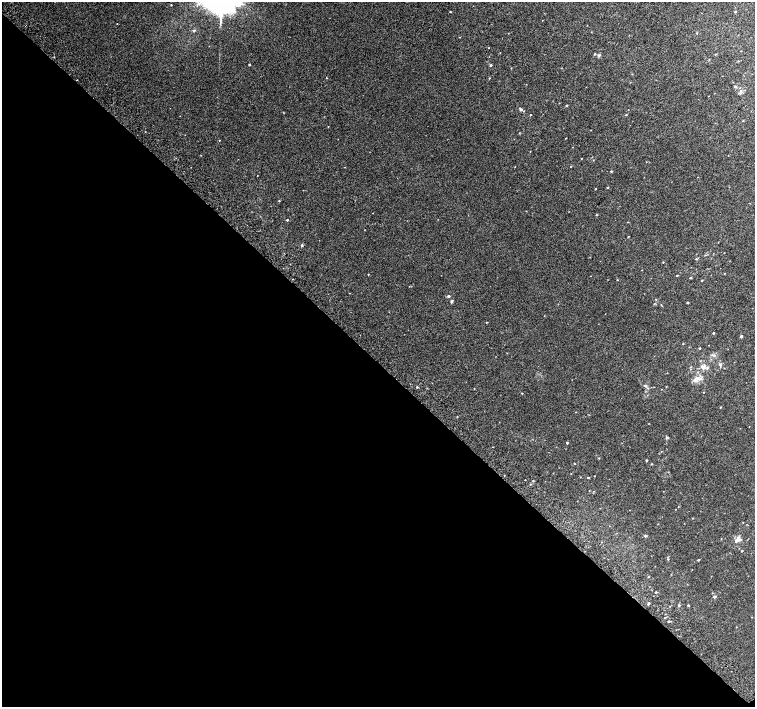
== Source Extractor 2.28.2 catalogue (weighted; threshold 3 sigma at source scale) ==
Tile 14 of 4 x 4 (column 2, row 4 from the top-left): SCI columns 1543-3048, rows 253-1661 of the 6091 x 6076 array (HDU 1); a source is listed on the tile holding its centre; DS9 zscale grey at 2 x 2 block average (1 PNG px = mean of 2 x 2 image px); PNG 757 x 709 px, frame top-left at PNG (2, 2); no overlay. Shown black and unused: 49% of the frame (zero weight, under 2 of 3 exposures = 2% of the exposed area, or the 3 px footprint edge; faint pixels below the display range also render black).
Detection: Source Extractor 2.28.2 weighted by HDU 2 'WHT'; one run over the whole footprint, this tile lists its part. Background 0.00858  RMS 0.007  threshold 0.0316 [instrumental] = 3 sigma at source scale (4.5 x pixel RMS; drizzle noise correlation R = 1.50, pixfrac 1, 0.0396/0.0396 arcsec/px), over >= 5 px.
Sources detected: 82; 3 inside a brighter listed object's ellipse — not listed separately; the other 79 listed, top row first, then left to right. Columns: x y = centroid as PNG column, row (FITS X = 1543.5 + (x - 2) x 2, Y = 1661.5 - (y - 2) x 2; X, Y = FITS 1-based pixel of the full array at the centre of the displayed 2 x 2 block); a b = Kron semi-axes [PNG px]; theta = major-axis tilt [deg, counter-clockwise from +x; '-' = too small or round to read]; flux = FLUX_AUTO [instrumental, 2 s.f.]
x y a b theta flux
171 5 2 2 - 0.81
450 12 2 2 - 0.87
735 12 3 2 - 1.1
194 30 4 3 - 2.2
697 33 2 2 - 0.67
595 54 3 2 - 1.3
715 54 3 2 - 0.9
599 55 4 3 - 1.9
738 61 3 2 - 0.82
249 65 2 2 - 1.4
491 65 3 2 - 2.2
326 78 2 2 - 0.92
489 78 2 2 - 0.97
735 86 3 3 - 2
740 91 4 3 - 2.3
566 105 2 2 - 1.2
520 109 4 3 - 3.8
530 115 2 2 - 0.7
626 115 3 2 - 1.2
743 121 3 2 - 0.92
565 138 2 2 - 0.56
219 140 2 2 - 0.65
581 159 2 2 - 0.58
611 171 3 2 - 1.4
257 176 2 2 - 0.42
607 187 2 2 - 1.3
595 189 2 2 - 0.87
279 201 2 2 - 0.87
596 215 3 2 - 0.94
287 220 2 2 - 1.7
628 237 2 2 - 0.7
302 245 3 3 - 1.5
705 255 3 2 - 0.79
696 259 3 2 - 1.4
663 262 2 2 - 0.8
724 273 2 2 - 0.57
368 274 2 2 - 0.73
677 275 2 2 - 1.3
690 278 2 2 - 1.7
617 280 2 2 - 0.67
702 280 2 2 - 1.1
448 296 3 2 - 2.8
656 299 2 2 - 0.75
451 302 3 2 - 2.9
687 303 2 2 - 1.2
486 322 2 2 - 0.7
713 333 2 2 - 1.6
741 336 2 2 - 3.1
683 344 2 2 - 0.68
700 348 2 2 - 1.4
720 364 5 4 - 3
690 367 3 2 - 0.8
704 367 7 5 73 7
696 379 7 5 45 10
645 385 3 3 - 1.4
417 387 2 2 - 1.5
522 393 2 2 - 0.75
720 407 2 2 - 1
576 412 2 2 - 0.5
666 437 3 2 - 3.5
567 443 2 2 - 1.5
599 458 3 2 - 1
646 460 2 2 - 1.4
651 464 2 2 - 1.1
588 477 2 2 - 1.4
530 484 2 2 - 1
693 518 2 2 - 0.68
645 536 3 2 - 2.7
737 540 7 4 38 6.9
742 551 2 2 - 1
668 559 3 2 - 0.96
698 560 2 2 - 1.4
648 576 2 2 - 1.2
656 592 2 2 - 1.6
714 596 3 3 - 3.2
648 604 3 2 - 2
679 605 3 3 - 1.7
688 605 2 2 - 1.5
669 621 3 2 - 1.6
Diffuse or blended objects may show on this block-average render without a row.